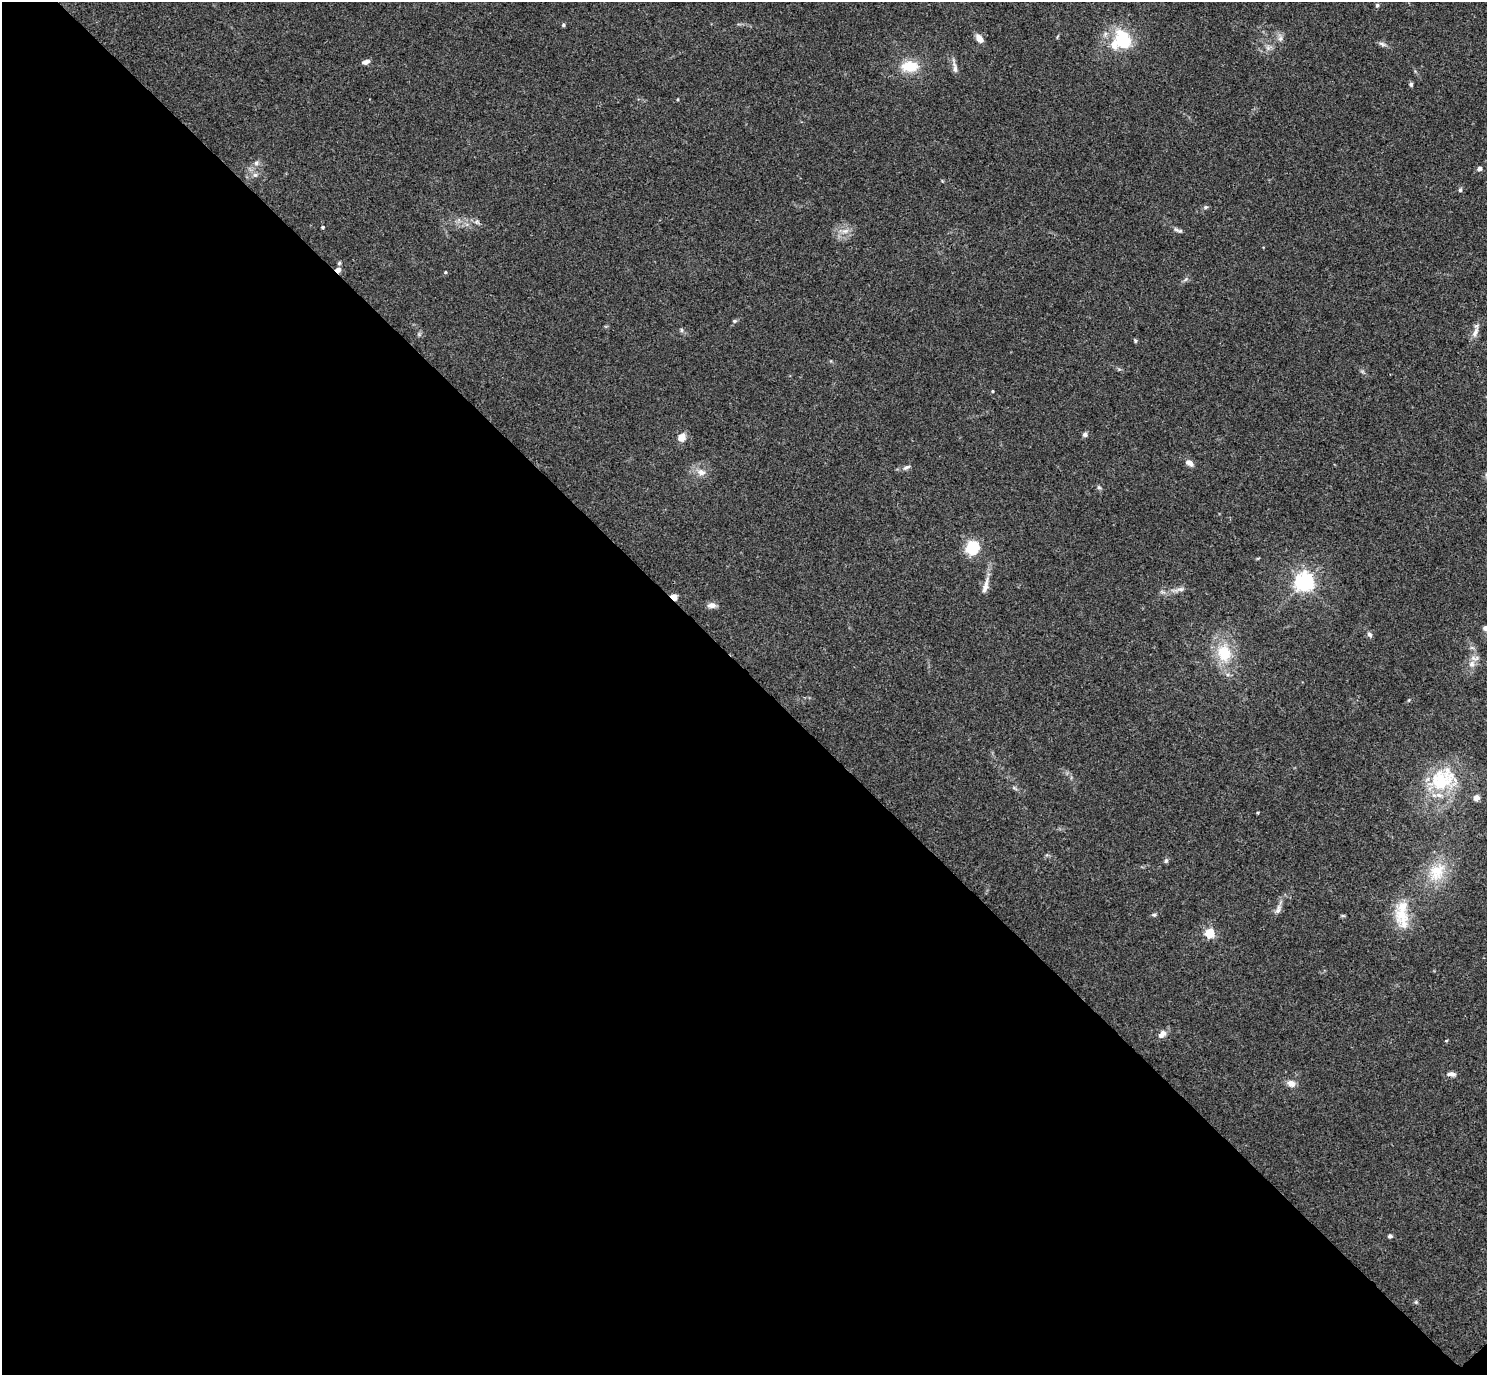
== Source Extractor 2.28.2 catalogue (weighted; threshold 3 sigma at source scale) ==
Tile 14 of 4 x 4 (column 2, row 4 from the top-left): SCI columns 1530-3014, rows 198-1570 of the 6029 x 6028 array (HDU 1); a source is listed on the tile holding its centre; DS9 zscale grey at full resolution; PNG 1489 x 1377 px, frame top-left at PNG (2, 2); no overlay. Shown black and unused: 51% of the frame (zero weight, under 3 of 4 exposures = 5% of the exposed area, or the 3 px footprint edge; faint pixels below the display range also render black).
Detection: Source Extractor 2.28.2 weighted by HDU 2 'WHT'; one run over the whole footprint, this tile lists its part. Background 0.0522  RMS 0.0045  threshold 0.0202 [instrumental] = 3 sigma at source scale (4.5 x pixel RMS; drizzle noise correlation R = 1.50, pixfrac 1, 0.05/0.05 arcsec/px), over >= 5 px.
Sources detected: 63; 2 inside a brighter listed object's ellipse — not listed separately; the other 61 listed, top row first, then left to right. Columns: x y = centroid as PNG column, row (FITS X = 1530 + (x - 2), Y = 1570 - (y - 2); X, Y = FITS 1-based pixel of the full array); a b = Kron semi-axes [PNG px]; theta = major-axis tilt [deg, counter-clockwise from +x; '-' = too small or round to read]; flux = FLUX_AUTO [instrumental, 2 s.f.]
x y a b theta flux
1377 5 6 5 - 0.82
563 25 5 4 - 0.69
1123 38 21 16 -69 22
1280 38 8 6 69 1.5
979 39 9 6 -49 3.5
1382 44 11 5 -26 1.3
366 62 8 5 17 2.1
910 66 19 12 0 12
955 68 17 5 -80 2.1
1411 84 5 5 - 0.92
678 99 4 3 - 0.4
256 163 6 6 - 1.2
1479 169 5 5 - 1.7
255 175 6 6 - 1.2
1460 190 6 4 77 0.82
1205 207 6 5 - 0.82
476 222 7 4 19 0.87
323 227 3 3 - 0.7
845 231 9 6 12 2.2
1180 231 7 5 6 0.89
339 263 6 4 46 0.64
338 270 6 6 - 1.9
445 272 4 4 - 0.47
735 321 6 5 - 0.72
681 330 6 4 -89 0.67
1475 332 16 6 66 2.7
1135 341 6 4 -61 0.58
993 391 4 3 - 0.38
1085 435 6 6 - 1.1
681 437 7 6 - 5.9
1189 463 11 7 -30 2.1
906 467 11 5 28 1.3
701 472 12 8 -17 3.2
1099 487 6 5 - 0.79
973 548 9 9 - 25
1304 582 6 6 - 230
985 586 25 7 75 3.8
1180 589 14 5 12 2
674 597 8 6 -39 2.9
712 605 9 6 2 2.6
1485 628 7 6 - 1.7
1369 634 8 5 -54 1.2
1224 653 19 16 -77 15
1472 664 10 8 63 2.5
1442 780 32 23 35 32
1014 788 7 4 -18 0.74
1476 798 5 5 - 3.5
1258 812 4 3 - 0.4
1166 861 7 5 72 0.91
1437 872 30 22 60 16
1278 910 15 6 72 2.2
1402 914 38 16 -87 15
1154 915 6 5 - 0.77
1343 916 6 4 0 0.55
1210 933 5 5 - 28
1162 1034 12 7 46 2.7
1446 1041 4 3 - 0.42
1451 1074 11 5 -4 1.9
1291 1083 11 8 -29 2.8
1390 1236 6 5 - 0.89
1416 1302 5 5 - 0.65
Overlapping masked pixels (flux is a lower limit): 2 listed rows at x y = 338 270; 674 597
Isophote crosses this tile's border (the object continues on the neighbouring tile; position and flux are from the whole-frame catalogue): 1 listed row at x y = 1485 628